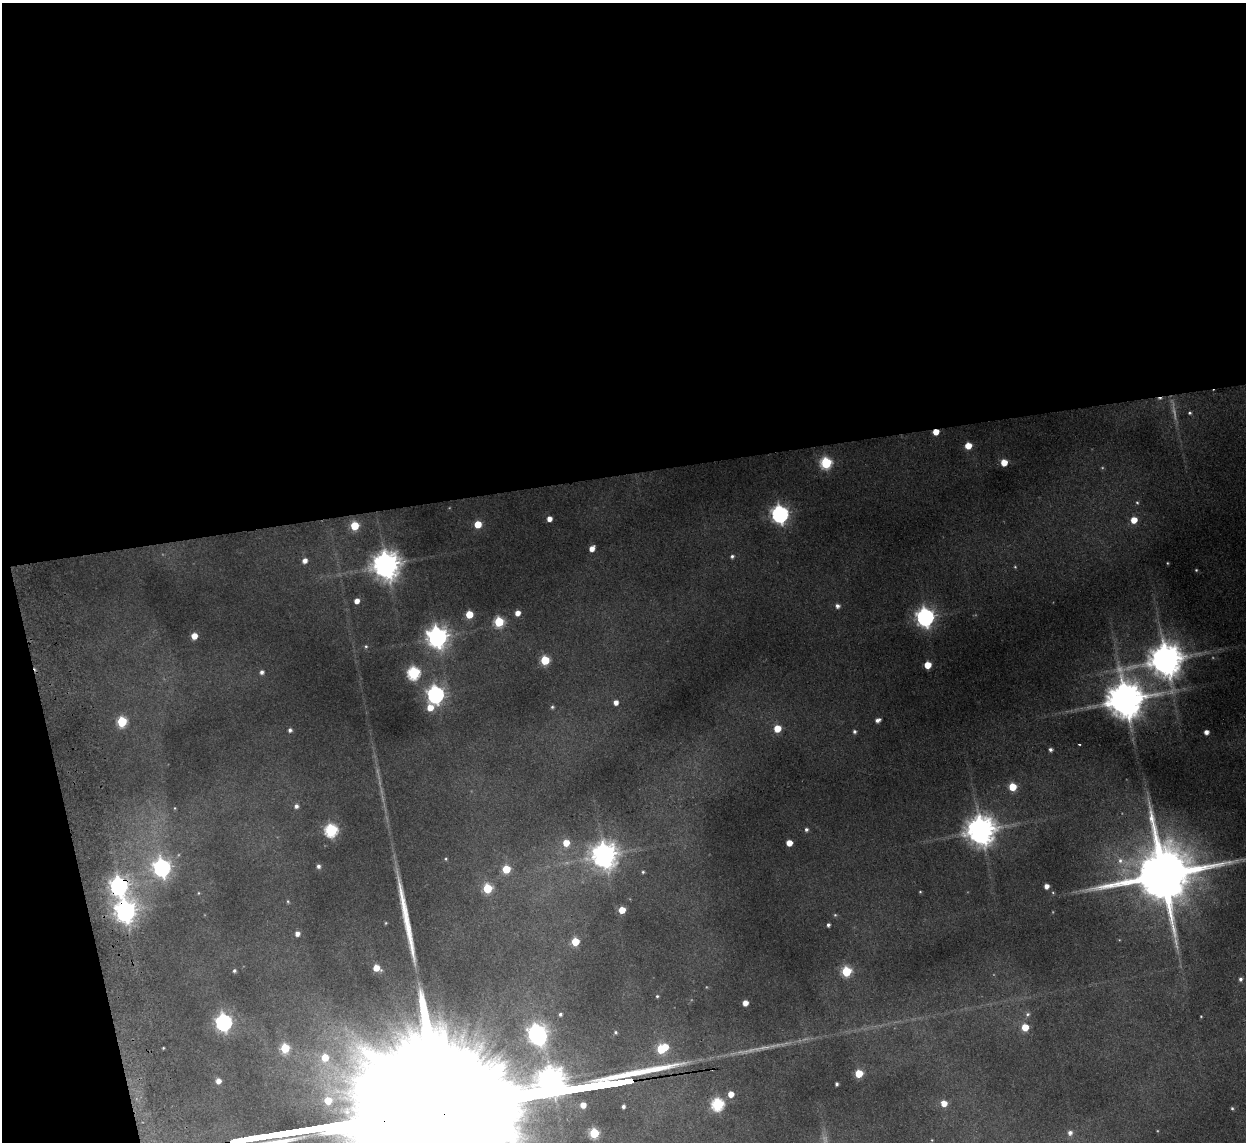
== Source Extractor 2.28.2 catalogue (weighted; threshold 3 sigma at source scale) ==
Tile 1 of 4 x 4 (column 1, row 1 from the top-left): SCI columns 53-1296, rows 3573-4712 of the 5082 x 4980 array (HDU 1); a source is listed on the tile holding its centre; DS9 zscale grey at full resolution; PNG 1248 x 1144 px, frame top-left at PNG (2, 3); no overlay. Shown black and unused: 44% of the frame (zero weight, under 2 of 3 exposures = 3% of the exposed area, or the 3 px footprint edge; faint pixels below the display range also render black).
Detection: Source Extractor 2.28.2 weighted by HDU 2 'WHT'; one run over the whole footprint, this tile lists its part. Background 0.189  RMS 0.016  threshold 0.0721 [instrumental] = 3 sigma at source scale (4.5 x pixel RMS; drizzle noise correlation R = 1.50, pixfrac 1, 0.05/0.05 arcsec/px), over >= 5 px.
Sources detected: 111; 3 too faint to see at this stretch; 2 inside a brighter object's white glare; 1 cosmic-ray / hot-pixel residue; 2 long thin detections or spike segments (spike, bleed or trail) — not listed; the other 103 listed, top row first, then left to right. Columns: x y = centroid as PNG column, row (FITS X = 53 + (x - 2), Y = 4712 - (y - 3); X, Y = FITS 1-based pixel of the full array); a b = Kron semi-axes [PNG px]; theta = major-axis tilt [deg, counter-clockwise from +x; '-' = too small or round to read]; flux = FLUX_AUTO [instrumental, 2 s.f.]
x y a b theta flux
1190 413 5 4 - 2.4
936 432 5 4 - 22
968 446 5 5 - 28
1004 462 5 5 - 27
826 463 6 6 - 160
1137 503 6 4 -65 2.2
780 514 7 7 - 680
549 519 4 4 - 11
1134 520 6 5 - 22
478 524 5 5 - 35
354 526 5 5 - 57
592 548 5 4 - 13
732 556 6 5 - 3.8
305 560 6 5 - 8.4
1167 563 4 3 - 1.3
386 565 9 8 - 2300
1015 567 4 4 - 1.6
1196 570 3 3 - 1.6
357 601 4 4 - 12
837 606 6 5 - 5.9
517 613 5 4 - 12
469 614 5 5 - 41
925 617 7 7 - 790
499 622 6 5 - 100
194 636 5 5 - 21
437 637 8 7 - 1200
366 646 5 4 - 2.4
545 660 5 5 - 79
1166 660 10 10 - 3800
928 665 5 5 - 32
262 672 5 5 - 5.4
414 673 6 6 - 220
436 695 7 7 - 630
1125 700 11 11 - 4900
616 702 5 4 - 9.8
430 707 7 6 - 22
552 707 5 4 - 2.4
878 720 6 4 23 5.8
122 722 6 5 - 110
777 728 6 6 - 31
290 730 4 4 - 4.6
854 732 5 4 - 3.2
1206 732 4 4 - 7.8
1079 744 3 2 - 1.6
1050 750 4 4 - 4.2
1012 787 5 5 - 45
296 806 6 5 - 5.9
175 808 5 3 - 1.3
806 829 5 4 - 3.7
331 830 6 6 - 220
981 830 9 9 - 2700
566 843 7 6 - 24
789 843 5 5 - 21
604 855 9 9 - 1900
446 859 4 4 - 1.7
1120 861 10 8 -86 11
318 866 5 4 - 4.9
162 868 8 7 - 650
506 869 5 5 - 55
643 872 4 4 - 2
1162 875 20 16 11 15000
119 886 8 7 - 720
1046 886 4 4 - 9.4
487 888 5 5 - 80
920 892 3 3 - 1.3
198 893 5 3 - 1.3
1053 893 5 3 - 1.4
288 901 5 4 - 1.8
622 910 5 5 - 28
125 911 8 8 - 1100
835 915 5 5 - 2
386 923 4 4 - 1.5
828 925 4 3 - 3.7
297 934 5 4 - 8
575 942 5 5 - 53
376 968 6 5 - 22
234 971 4 4 - 3.1
846 971 6 5 - 100
1240 979 5 4 - 4
657 996 3 3 - 2
745 1003 5 4 - 14
560 1014 4 4 - 3
1028 1014 7 5 32 3.6
224 1022 7 7 - 500
1025 1027 5 5 - 31
616 1032 4 4 - 2.2
536 1033 9 8 - 640
163 1048 3 2 - 1.5
285 1048 6 5 - 65
662 1048 9 6 29 88
325 1058 8 7 - 37
859 1073 5 5 - 41
218 1081 5 5 - 11
837 1084 4 3 - 3.4
731 1094 5 5 - 19
944 1103 5 5 - 18
718 1104 6 6 - 220
583 1105 5 4 - 17
623 1107 4 3 - 4
1232 1108 4 3 - 1.9
594 1133 5 5 - 92
1070 1133 5 5 - 6.5
257 1138 22 3 9 7800
Overlapping masked pixels (flux is a lower limit): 3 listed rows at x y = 936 432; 119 886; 125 911
Isophote crosses this tile's border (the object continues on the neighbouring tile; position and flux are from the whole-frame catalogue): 1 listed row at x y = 257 1138